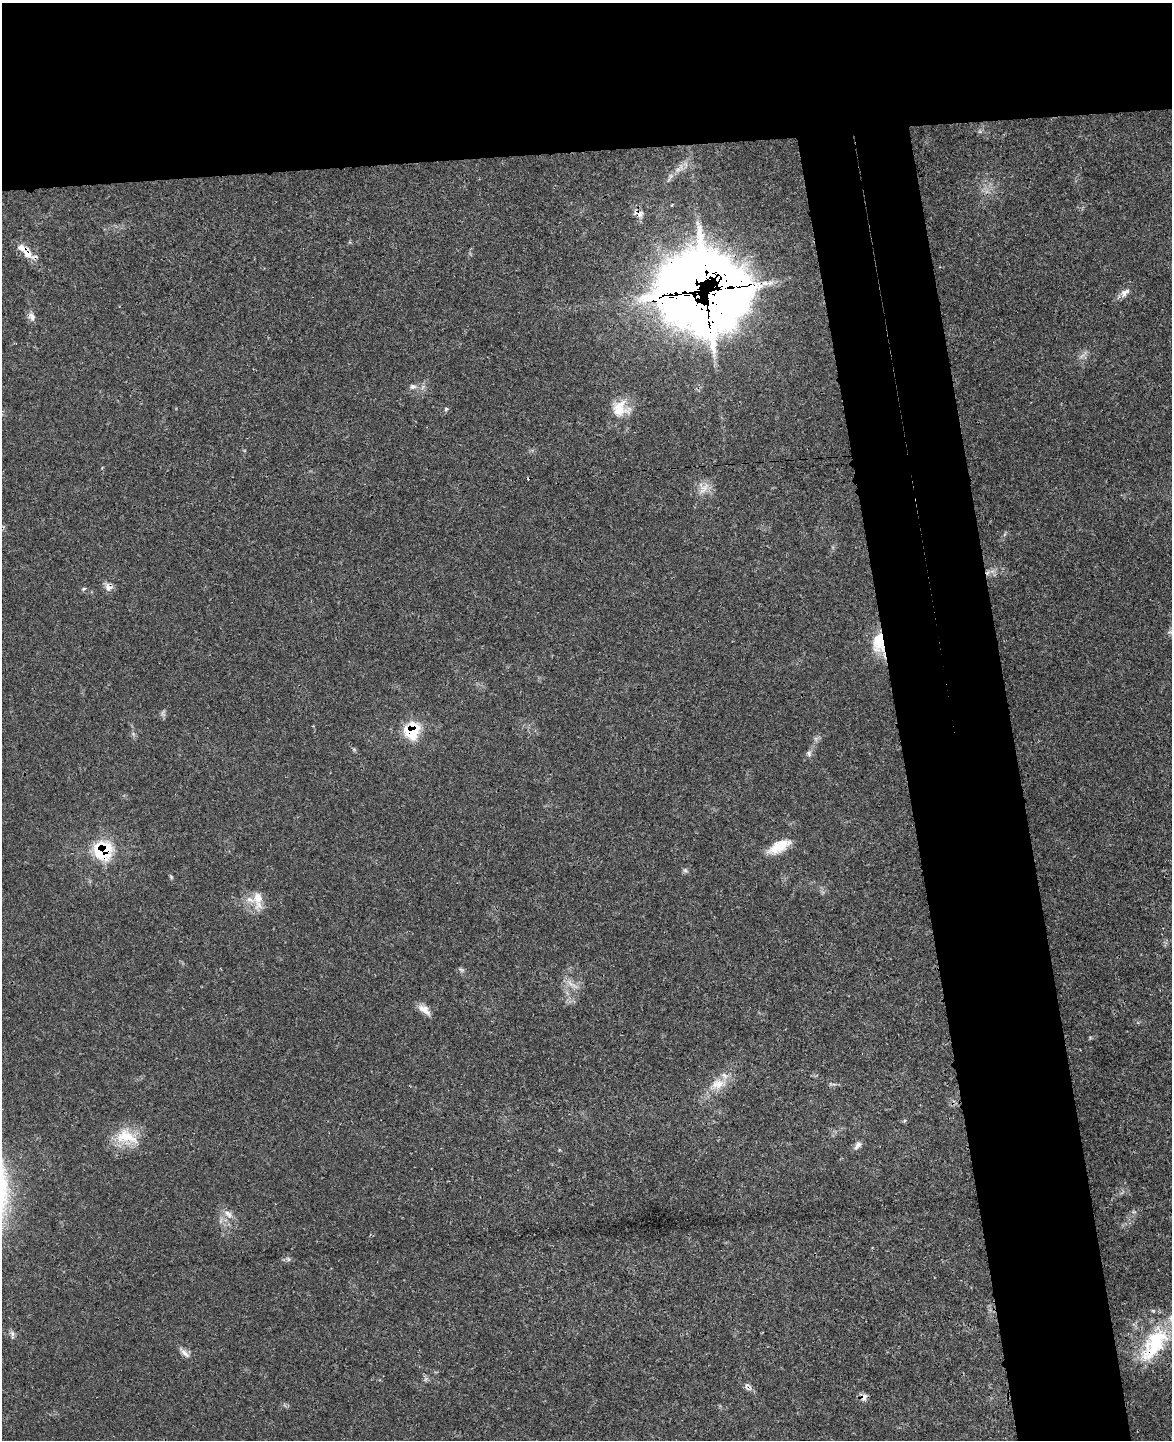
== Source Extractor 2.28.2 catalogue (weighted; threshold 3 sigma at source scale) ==
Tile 2 of 4 x 3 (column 2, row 1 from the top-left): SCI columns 1234-2403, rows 3024-4461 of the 4776 x 4715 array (HDU 1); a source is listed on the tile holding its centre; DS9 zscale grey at full resolution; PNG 1174 x 1442 px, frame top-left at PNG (2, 3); no overlay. Shown black and unused: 19% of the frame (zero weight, under 3 of 4 exposures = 6% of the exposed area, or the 3 px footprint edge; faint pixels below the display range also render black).
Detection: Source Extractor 2.28.2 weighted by HDU 2 'WHT'; one run over the whole footprint, this tile lists its part. Background 0.0423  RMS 0.003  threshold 0.0133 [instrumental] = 3 sigma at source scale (4.5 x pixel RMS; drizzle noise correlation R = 1.50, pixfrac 1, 0.05/0.05 arcsec/px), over >= 5 px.
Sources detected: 39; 1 too faint to see at this stretch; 4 cosmic-ray / hot-pixel residue — not listed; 5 inside a brighter listed object's ellipse — not listed separately; the other 29 listed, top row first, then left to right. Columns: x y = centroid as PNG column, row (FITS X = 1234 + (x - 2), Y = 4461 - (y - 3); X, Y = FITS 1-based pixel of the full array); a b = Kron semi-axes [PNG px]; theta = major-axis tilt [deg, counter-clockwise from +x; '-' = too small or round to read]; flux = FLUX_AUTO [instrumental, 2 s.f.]
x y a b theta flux
639 214 15 7 -16 1.6
27 253 13 10 -70 2.8
1125 292 15 8 39 1.9
717 296 86 50 14 420
32 317 13 8 -69 1.4
413 386 9 7 8 1.1
620 408 23 21 -8 6.5
446 409 5 5 - 0.41
704 488 20 8 52 2.7
108 587 11 9 -54 1.7
83 589 6 4 71 0.38
1171 632 9 3 -5 0.54
878 643 25 14 88 8
412 731 12 11 - 16
809 753 7 6 - 0.78
779 846 25 11 28 7.3
103 851 13 12 - 23
685 870 6 6 - 0.6
171 877 6 4 -57 0.38
258 897 24 13 87 4.7
461 970 9 4 -31 0.56
424 1010 18 8 -37 2.4
718 1084 20 13 19 5.1
126 1136 34 18 -18 9
857 1146 12 6 54 1.3
228 1214 13 7 -45 1.9
12 1335 13 4 -89 0.78
1157 1340 39 31 45 23
185 1353 15 6 -46 1.6
Overlapping masked pixels (flux is a lower limit): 7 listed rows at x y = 639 214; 27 253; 717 296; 108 587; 878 643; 412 731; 103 851
Isophote crosses this tile's border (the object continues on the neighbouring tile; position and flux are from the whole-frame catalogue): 1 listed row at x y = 1171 632